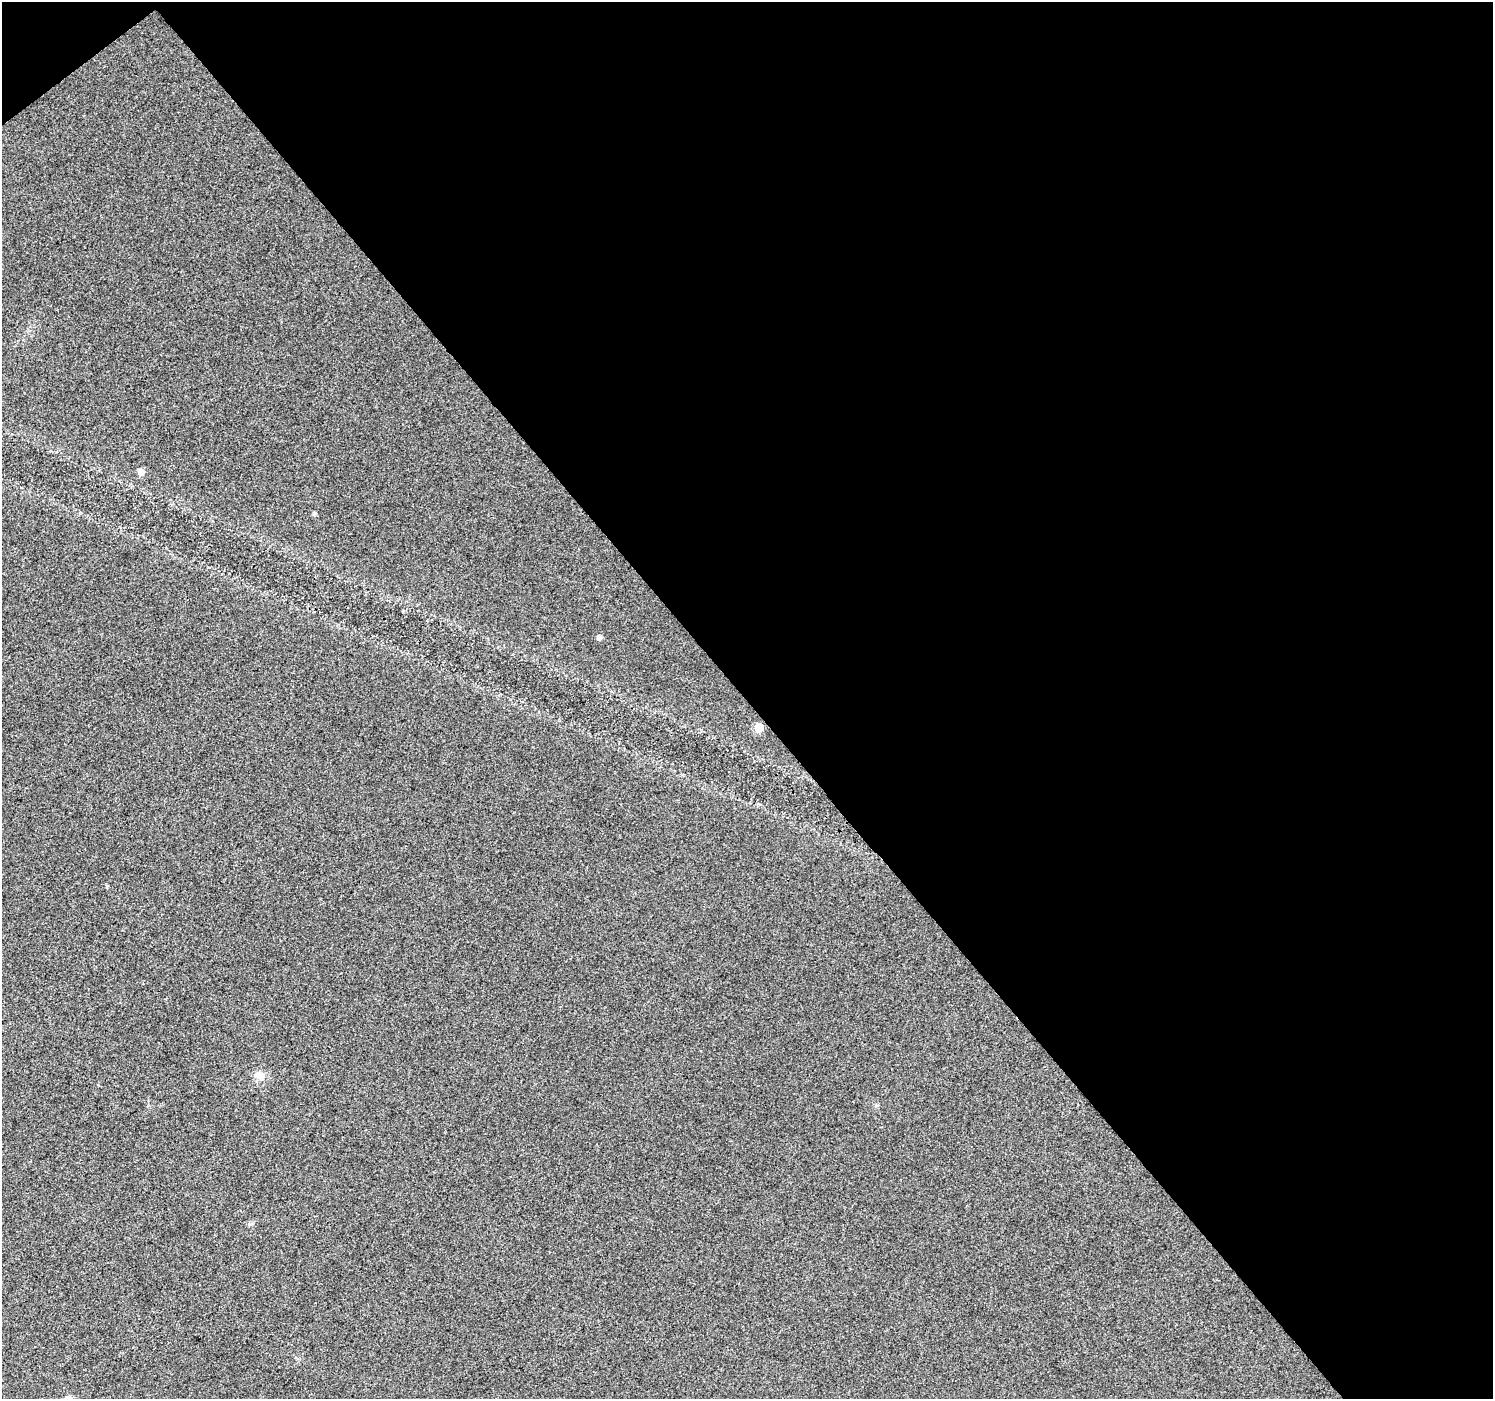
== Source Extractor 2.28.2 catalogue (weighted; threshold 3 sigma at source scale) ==
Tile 2 of 2 x 2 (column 2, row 1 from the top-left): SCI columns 1495-2985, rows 1491-2887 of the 2985 x 2964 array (HDU 1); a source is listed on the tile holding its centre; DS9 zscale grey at full resolution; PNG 1495 x 1401 px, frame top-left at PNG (2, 2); no overlay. Shown black and unused: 51% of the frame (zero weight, under 3 of 4 exposures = <1% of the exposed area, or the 3 px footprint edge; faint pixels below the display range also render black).
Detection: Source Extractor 2.28.2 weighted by HDU 2 'WHT'; one run over the whole footprint, this tile lists its part. Background 0.0535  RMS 0.011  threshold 0.0516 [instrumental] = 3 sigma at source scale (4.5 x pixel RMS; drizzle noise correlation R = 1.50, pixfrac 1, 0.0396/0.0396 arcsec/px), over >= 5 px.
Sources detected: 5; all 5 listed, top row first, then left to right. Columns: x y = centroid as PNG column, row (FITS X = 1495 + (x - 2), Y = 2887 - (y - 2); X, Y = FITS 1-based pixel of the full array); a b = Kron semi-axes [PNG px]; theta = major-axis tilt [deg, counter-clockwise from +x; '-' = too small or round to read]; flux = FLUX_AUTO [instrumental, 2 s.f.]
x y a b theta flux
141 472 6 5 - 6.5
314 514 5 5 - 2
599 637 5 4 - 4
759 727 5 5 - 32
260 1075 12 10 -13 8.5